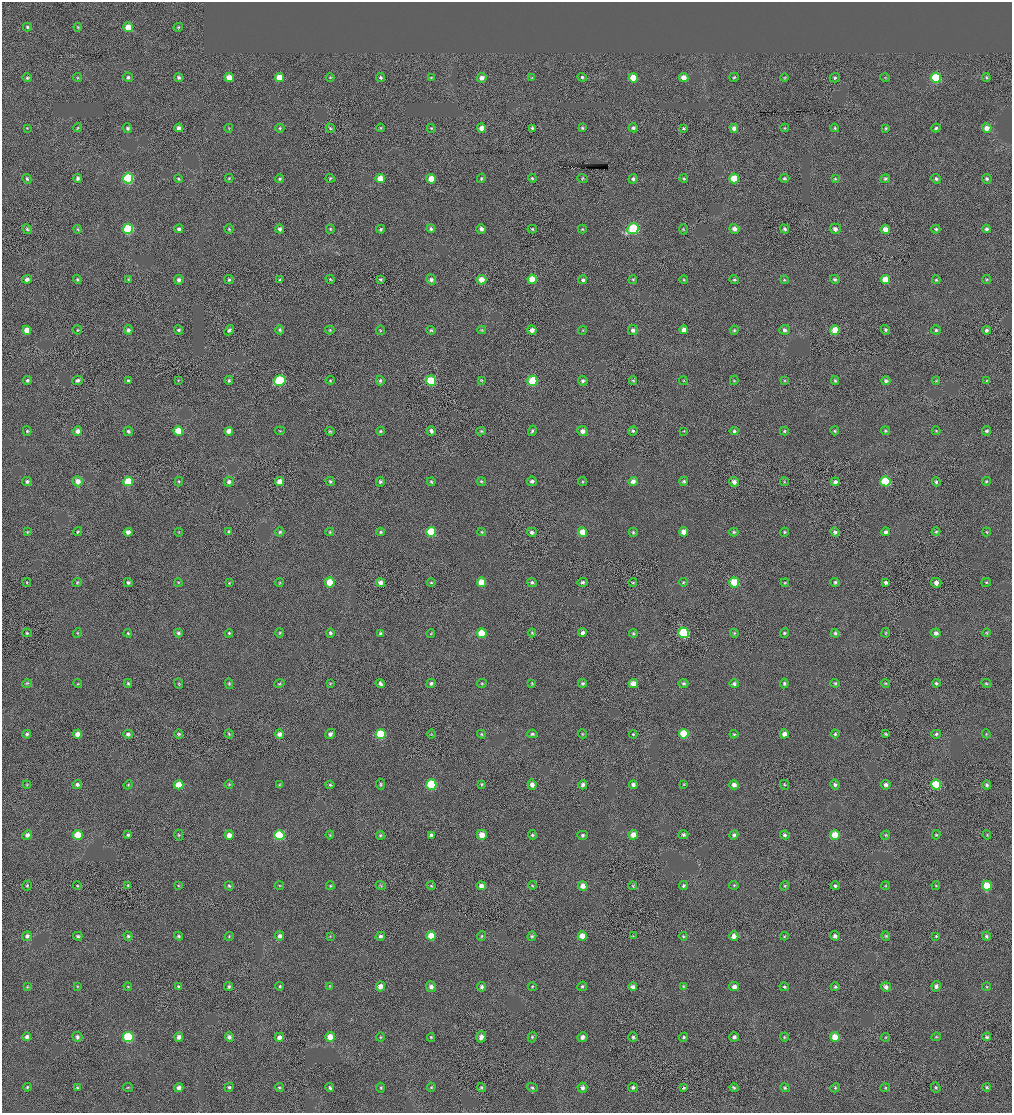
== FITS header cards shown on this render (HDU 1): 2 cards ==
NAXIS1  =                 2020 / BYTES PER ROW
NAXIS2  =                 2222 / NUMBER OF ROWS

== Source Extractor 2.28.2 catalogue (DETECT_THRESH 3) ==
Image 2020 x 2222 px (HDU 1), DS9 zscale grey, zoomed out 1/2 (1 PNG px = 2 x 2 image px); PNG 1014 x 1115 px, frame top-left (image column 1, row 2222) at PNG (2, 2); each listed source drawn as its Kron ellipse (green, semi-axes under 4 px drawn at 4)
Background -2.95e-04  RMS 0.053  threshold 0.158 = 3 sigma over >= 5 px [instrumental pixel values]
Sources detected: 424; all 424 listed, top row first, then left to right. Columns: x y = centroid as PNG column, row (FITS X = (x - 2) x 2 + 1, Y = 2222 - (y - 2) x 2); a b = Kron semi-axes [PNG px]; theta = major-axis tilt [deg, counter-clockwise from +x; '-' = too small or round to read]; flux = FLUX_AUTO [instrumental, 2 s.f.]
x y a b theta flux
27 27 4 4 - 16
78 27 4 3 - 11
128 27 5 4 - 160
178 27 5 3 - 13
77 77 5 3 - 10
128 77 4 4 - 28
229 77 4 4 - 120
330 77 4 4 - 12
381 77 5 4 - 21
431 77 4 3 - 11
582 77 4 4 - 19
684 77 5 4 - 82
734 77 5 4 - 16
986 77 4 4 - 14
27 78 5 4 - 17
179 78 5 4 - 25
279 78 4 4 - 180
482 78 5 4 - 64
532 78 4 3 - 8.8
633 78 4 4 - 190
784 78 4 3 - 9.8
835 78 5 4 - 19
885 78 4 4 - 11
936 78 5 5 - 490
27 128 4 3 - 9.9
77 128 4 3 - 10
128 128 5 4 - 21
179 128 4 4 - 44
229 128 4 3 - 10
280 128 4 4 - 16
330 128 5 3 - 13
381 128 4 4 - 12
431 128 4 4 - 12
481 128 4 4 - 76
532 128 4 3 - 19
582 128 4 3 - 16
633 128 4 4 - 26
684 128 4 3 - 14
734 128 4 4 - 49
785 128 4 3 - 10
835 128 4 4 - 15
886 128 4 4 - 14
936 128 4 4 - 20
987 128 5 4 - 72
78 178 4 4 - 30
128 178 5 5 - 700
229 178 4 4 - 13
330 178 4 4 - 15
380 178 5 4 - 130
481 178 5 3 - 15
532 178 4 4 - 17
583 178 5 4 - 14
784 178 5 4 - 16
27 179 5 4 - 21
178 179 4 4 - 16
279 179 4 4 - 18
431 179 5 5 - 150
633 179 5 4 - 23
684 179 4 4 - 13
734 179 5 5 - 260
835 179 4 3 - 13
885 179 4 4 - 17
936 179 5 4 - 25
987 179 5 5 - 22
27 229 5 4 - 18
77 229 4 4 - 11
128 229 5 5 - 650
179 229 4 4 - 27
229 229 5 4 - 15
280 229 4 4 - 35
330 229 4 3 - 12
381 229 4 4 - 17
431 229 4 4 - 22
481 229 5 4 - 41
532 229 4 4 - 16
582 229 4 4 - 12
633 229 6 5 - 600
683 229 5 3 - 11
734 229 5 4 - 49
785 229 5 4 - 27
835 229 5 5 - 42
885 229 4 4 - 90
936 229 4 4 - 20
986 229 4 4 - 26
27 279 4 4 - 32
77 279 4 4 - 17
128 279 4 4 - 11
330 279 5 4 - 13
380 279 4 3 - 15
532 279 4 4 - 170
684 279 4 4 - 12
835 279 5 4 - 20
885 279 4 4 - 150
987 279 4 4 - 12
179 280 5 4 - 34
229 280 5 4 - 17
280 280 4 4 - 17
431 280 5 5 - 31
482 280 5 4 - 110
583 280 4 4 - 26
633 280 4 4 - 14
734 280 5 4 - 17
784 280 4 3 - 12
936 280 4 4 - 15
27 330 4 4 - 130
77 330 4 3 - 13
128 330 4 4 - 36
178 330 4 4 - 22
229 330 5 4 - 25
280 330 4 4 - 18
330 330 5 3 - 13
380 330 5 3 - 11
431 330 5 4 - 17
482 330 4 4 - 12
532 330 5 4 - 56
582 330 4 3 - 9.2
633 330 5 5 - 32
684 330 4 4 - 71
734 330 4 4 - 16
784 330 5 5 - 34
835 330 5 5 - 160
885 330 5 4 - 20
936 330 5 4 - 18
987 330 4 4 - 28
27 380 4 4 - 19
77 380 5 4 - 25
128 380 4 4 - 19
178 380 4 4 - 9.8
229 380 4 4 - 18
330 380 4 4 - 13
481 380 4 4 - 13
633 380 4 4 - 15
734 380 5 3 - 11
280 381 6 5 - 540
380 381 4 4 - 22
431 381 5 5 - 380
532 381 5 5 - 330
583 381 5 4 - 23
683 381 4 3 - 11
785 381 4 4 - 11
835 381 4 4 - 17
886 381 4 4 - 25
936 381 4 4 - 13
986 381 4 4 - 11
27 431 5 4 - 17
77 431 5 4 - 49
128 431 5 4 - 25
178 431 5 4 - 260
229 431 4 4 - 92
280 431 5 3 - 12
330 431 4 4 - 15
380 431 4 4 - 16
431 431 5 4 - 37
481 431 5 3 - 14
532 431 5 4 - 20
582 431 5 5 - 52
633 431 5 4 - 20
684 431 3 3 - 9.3
734 431 4 4 - 18
784 431 4 3 - 14
835 431 4 4 - 15
885 431 4 4 - 15
936 431 4 3 - 10
987 431 5 4 - 24
27 481 5 4 - 25
78 481 5 5 - 81
128 481 5 4 - 250
280 481 4 4 - 100
330 481 5 4 - 19
481 481 5 4 - 14
532 481 5 4 - 29
582 481 4 4 - 14
633 481 4 4 - 54
684 481 4 4 - 18
784 481 4 4 - 14
885 481 5 5 - 450
986 481 4 4 - 15
179 482 5 4 - 13
229 482 5 5 - 36
380 482 4 4 - 23
431 482 4 4 - 15
734 482 5 4 - 47
835 482 4 4 - 35
936 482 4 4 - 19
27 532 4 3 - 11
78 532 4 4 - 13
128 532 4 4 - 51
179 532 4 4 - 10
229 532 4 4 - 20
280 532 4 4 - 18
330 532 4 4 - 13
381 532 4 4 - 16
431 532 5 5 - 370
482 532 4 4 - 11
532 532 5 4 - 34
583 532 4 4 - 170
633 532 4 4 - 16
683 532 5 4 - 94
734 532 4 4 - 17
785 532 4 4 - 14
835 532 4 4 - 28
886 532 4 4 - 30
936 532 4 4 - 15
987 532 4 3 - 11
77 582 5 3 - 12
178 582 4 4 - 11
330 582 5 5 - 200
381 582 4 4 - 58
431 582 4 4 - 14
481 582 5 4 - 200
532 582 5 4 - 24
582 582 5 4 - 22
633 582 4 4 - 11
683 582 4 4 - 12
835 582 4 4 - 20
886 582 4 4 - 28
986 582 5 3 - 12
27 583 4 3 - 10
128 583 4 4 - 23
229 583 4 4 - 11
280 583 4 4 - 12
734 583 5 5 - 290
785 583 4 4 - 11
936 583 5 5 - 48
27 633 5 3 - 13
77 633 5 3 - 10
128 633 4 4 - 16
178 633 4 4 - 26
229 633 4 4 - 15
279 633 4 4 - 13
330 633 5 4 - 22
381 633 4 4 - 19
431 633 4 4 - 9.8
482 633 5 5 - 230
532 633 4 4 - 14
582 633 4 4 - 38
633 633 4 4 - 15
684 633 5 5 - 620
734 633 4 3 - 12
784 633 5 4 - 17
835 633 4 4 - 21
886 633 5 4 - 13
936 633 5 4 - 41
986 633 4 3 - 9.7
27 683 5 4 - 14
78 683 5 3 - 11
128 683 4 4 - 15
330 683 4 4 - 10
431 683 5 4 - 24
482 683 5 4 - 13
532 683 4 3 - 11
582 683 4 4 - 20
633 683 5 4 - 97
683 683 5 4 - 20
784 683 5 4 - 21
835 683 4 4 - 16
885 683 4 3 - 12
936 683 4 3 - 21
986 683 5 3 - 12
179 684 5 4 - 12
229 684 5 4 - 14
279 684 5 3 - 14
380 684 5 3 - 31
734 684 5 4 - 30
27 734 4 4 - 22
78 734 4 4 - 88
128 734 5 4 - 32
179 734 5 4 - 17
229 734 5 3 - 14
279 734 4 4 - 44
330 734 5 4 - 36
381 734 5 5 - 450
431 734 4 4 - 11
481 734 4 4 - 12
532 734 5 4 - 21
583 734 4 3 - 11
633 734 4 4 - 15
684 734 5 5 - 370
734 734 4 3 - 11
784 734 4 4 - 66
835 734 4 4 - 18
886 734 4 3 - 15
936 734 5 4 - 20
986 734 4 3 - 9.8
229 784 4 3 - 10
380 784 5 3 - 14
481 784 4 4 - 12
684 784 4 3 - 10
27 785 4 3 - 10
77 785 4 4 - 36
128 785 5 4 - 12
179 785 5 4 - 160
280 785 4 3 - 9.9
330 785 4 3 - 14
431 785 5 5 - 610
532 785 5 4 - 54
583 785 4 4 - 37
633 785 4 4 - 38
734 785 5 4 - 50
785 785 5 3 - 13
835 785 5 4 - 26
886 785 5 4 - 39
936 785 5 5 - 460
987 785 4 4 - 20
27 835 5 4 - 36
78 835 5 5 - 260
128 835 4 4 - 21
179 835 5 4 - 14
229 835 4 4 - 80
279 835 5 5 - 560
330 835 4 4 - 9.9
380 835 4 4 - 14
431 835 4 4 - 28
482 835 5 5 - 110
532 835 5 4 - 17
583 835 5 4 - 21
633 835 5 4 - 91
683 835 5 4 - 23
734 835 5 4 - 25
785 835 5 4 - 23
835 835 5 5 - 210
886 835 4 4 - 13
936 835 4 4 - 15
987 835 4 3 - 9.8
128 885 4 3 - 14
381 885 5 4 - 14
532 885 4 4 - 11
734 885 5 3 - 12
936 885 4 3 - 10
27 886 5 4 - 17
77 886 4 3 - 11
178 886 4 4 - 11
229 886 5 4 - 15
280 886 4 4 - 11
330 886 4 4 - 13
431 886 4 3 - 12
481 886 4 4 - 50
583 886 5 4 - 99
633 886 4 4 - 14
683 886 5 4 - 24
785 886 5 4 - 14
835 886 4 3 - 21
886 886 4 4 - 11
987 886 5 5 - 230
27 936 5 4 - 39
78 936 4 3 - 24
128 936 4 4 - 16
179 936 5 4 - 18
229 936 4 4 - 12
280 936 4 4 - 40
330 936 4 3 - 10
380 936 5 4 - 28
431 936 4 4 - 240
481 936 5 3 - 14
532 936 5 4 - 20
582 936 4 4 - 120
633 936 4 3 - 9.4
683 936 4 4 - 12
734 936 4 4 - 73
784 936 4 3 - 11
835 936 5 4 - 34
886 936 4 4 - 13
936 936 4 4 - 14
986 936 4 4 - 22
77 986 4 4 - 11
128 986 4 4 - 12
229 986 4 4 - 21
280 986 4 4 - 15
330 986 4 4 - 11
380 986 5 4 - 75
532 986 4 4 - 14
582 986 5 4 - 17
683 986 4 4 - 11
936 986 5 4 - 36
27 987 4 4 - 10
178 987 4 4 - 17
431 987 5 5 - 47
482 987 5 4 - 26
633 987 4 4 - 42
734 987 5 4 - 49
784 987 5 4 - 18
835 987 4 4 - 17
886 987 5 5 - 49
987 987 4 3 - 11
27 1037 4 4 - 46
77 1037 5 5 - 29
128 1037 5 5 - 680
179 1037 4 4 - 53
229 1037 4 4 - 31
279 1037 4 4 - 60
330 1037 5 5 - 130
380 1037 4 4 - 12
431 1037 4 4 - 13
481 1037 5 5 - 64
532 1037 5 4 - 17
582 1037 5 4 - 44
633 1037 5 5 - 20
684 1037 4 4 - 17
734 1037 5 4 - 33
784 1037 4 3 - 12
835 1037 5 5 - 170
886 1037 4 3 - 9.4
936 1037 5 4 - 13
987 1037 4 4 - 21
27 1087 4 4 - 14
128 1087 5 3 - 11
229 1087 5 4 - 20
279 1087 5 4 - 14
431 1087 4 4 - 13
633 1087 5 4 - 26
987 1087 4 4 - 14
77 1088 4 4 - 12
179 1088 5 4 - 46
330 1088 5 3 - 22
381 1088 5 4 - 15
481 1088 4 4 - 21
532 1088 5 4 - 18
582 1088 5 5 - 38
684 1088 4 3 - 16
734 1088 4 4 - 18
785 1088 5 4 - 18
835 1088 5 4 - 15
885 1088 5 4 - 12
936 1088 5 4 - 18